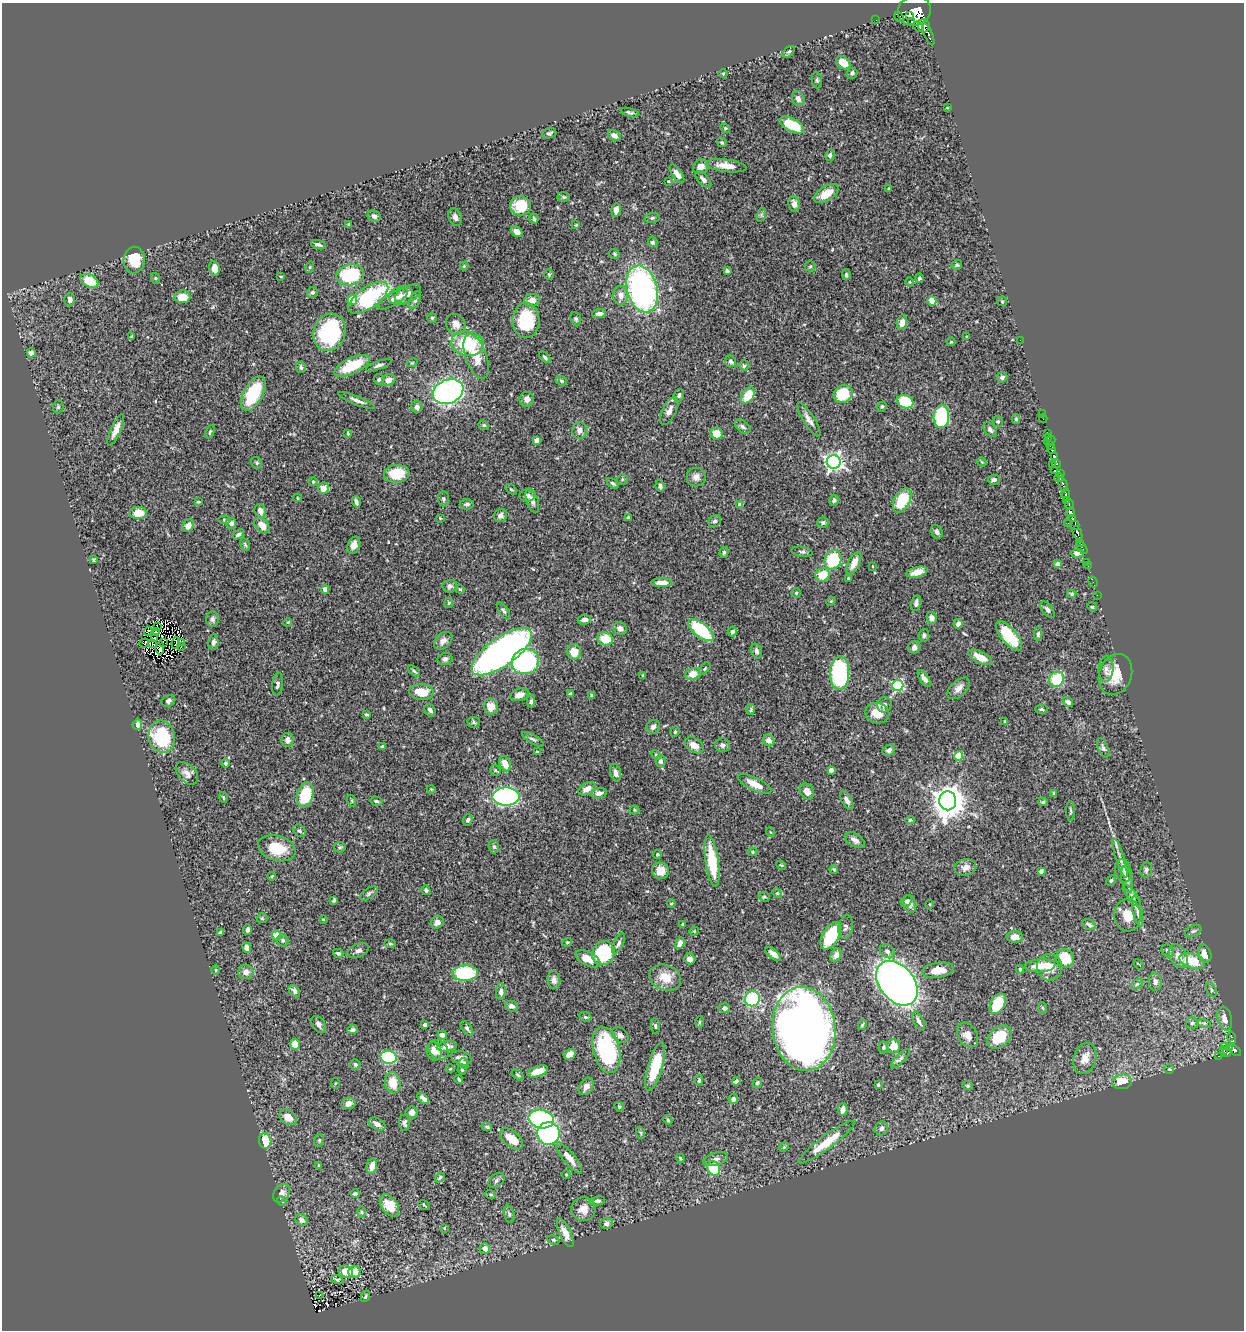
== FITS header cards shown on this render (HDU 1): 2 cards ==
NAXIS1  =                 1242
NAXIS2  =                 1328

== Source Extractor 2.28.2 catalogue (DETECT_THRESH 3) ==
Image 1242 x 1328 px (HDU 1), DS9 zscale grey, 1 PNG px = 1 image px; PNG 1246 x 1332 px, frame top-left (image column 1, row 1328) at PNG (2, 3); each listed source drawn as its Kron ellipse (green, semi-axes under 4 px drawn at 4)
Background 0.614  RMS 0.022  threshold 0.0659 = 3 sigma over >= 5 px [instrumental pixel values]
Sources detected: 508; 3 with non-positive FLUX_AUTO (blend fragments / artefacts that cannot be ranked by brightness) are neither listed nor drawn; of the other 505, the 500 brightest by FLUX_AUTO listed and drawn (5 fainter detections omitted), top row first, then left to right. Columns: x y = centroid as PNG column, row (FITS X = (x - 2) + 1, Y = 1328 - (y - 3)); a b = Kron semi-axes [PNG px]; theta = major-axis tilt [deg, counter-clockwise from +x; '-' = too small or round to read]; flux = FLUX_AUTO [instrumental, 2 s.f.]
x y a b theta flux
914 11 16 15 - 2500
909 15 4 3 - 220
899 17 5 3 - 53
876 20 2 2 - 3.8
912 22 3 3 - 79
924 26 7 6 - 290
919 27 6 4 -37 220
928 34 12 3 -67 130
789 52 7 4 43 2.8
843 63 8 6 -39 23
723 73 4 3 - 1.3
852 73 5 5 - 3.4
817 80 8 5 -82 2.8
798 99 7 6 - 6.7
947 108 4 2 - 1.1
630 112 9 4 -15 3.1
792 125 13 6 -28 52
725 128 5 4 - 1.7
549 133 7 5 18 2.9
614 135 7 5 -29 8.2
722 142 5 4 - 2
830 155 5 4 - 3.3
726 166 20 6 -7 19
701 167 8 7 - 12
677 174 11 5 -57 8.4
703 179 10 5 -47 7.4
668 181 4 4 - 1.2
889 189 4 3 - 1.7
826 194 14 7 32 25
564 197 6 5 - 2.4
794 204 8 5 -82 9.8
520 206 10 9 - 38
616 210 7 4 81 12
761 215 7 4 72 3.1
374 216 6 5 - 4.7
455 217 9 6 -69 6
652 218 7 5 9 3.2
534 219 5 4 - 2.3
349 224 3 3 - 1.3
576 225 4 4 - 1.3
517 232 6 4 -40 10
653 242 5 4 - 3.1
318 245 7 4 -17 4.2
614 254 6 4 -24 2.1
134 260 13 10 88 47
957 265 5 4 - 2.3
464 266 4 4 - 1.5
810 266 5 5 - 2.1
310 267 6 3 73 1.5
215 268 7 5 -80 14
727 271 4 3 - 3.5
350 275 14 10 12 80
549 275 5 4 - 1.9
846 275 5 4 - 2.6
281 276 3 2 - 1
155 278 5 3 - 1.6
919 278 4 4 - 2.3
89 281 9 6 -29 38
909 282 5 3 - 1.4
642 289 24 15 -75 370
312 292 6 5 - 2.9
408 294 14 8 29 9
621 295 9 7 -90 10
401 296 12 9 20 9.3
182 297 8 6 5 21
368 298 23 10 35 150
393 299 17 6 32 7.6
70 300 7 5 -90 6.6
352 300 5 4 - 48
415 300 9 5 69 4
532 300 8 6 5 11
932 301 5 4 - 28
1002 301 5 5 - 1.8
599 313 7 4 5 6.7
432 318 4 4 - 1.8
576 319 6 5 - 2.5
526 320 18 13 -88 85
902 323 7 5 78 9.9
456 324 11 9 -54 9.7
330 332 19 15 70 140
131 336 4 3 - 1.7
967 336 3 2 - 1.3
1020 340 2 2 - 12
951 342 4 4 - 1.6
467 343 16 12 -10 66
31 353 4 4 - 6.6
476 357 23 10 -71 29
545 357 7 4 -43 2.7
730 361 6 5 - 4.7
412 363 5 3 - 1.3
379 365 14 4 20 4.3
352 366 19 8 25 57
744 366 5 5 - 2.4
301 367 6 4 -83 3.2
1002 377 5 5 - 4.3
379 380 5 5 - 2.9
389 380 7 5 31 10
561 381 6 4 -22 2.4
448 392 16 12 23 470
253 394 19 9 62 82
843 394 10 8 34 59
679 395 6 5 - 3
748 395 9 6 58 31
527 399 7 7 - 7.4
356 400 20 4 -22 7
905 402 8 6 -19 57
882 406 5 4 - 2.4
58 407 6 5 - 2.3
417 407 6 5 - 5.2
669 411 15 7 64 11
1042 413 3 2 - 1.5
941 417 11 7 88 140
809 419 20 5 -58 9
1016 419 5 4 - 2.2
1043 419 4 2 - 3.9
998 421 5 5 - 2.4
484 425 5 4 - 2.1
743 427 9 5 -38 4.2
116 430 17 5 66 12
579 430 8 7 - 7.1
990 430 8 5 -54 3.5
210 432 7 3 65 2
348 433 4 2 - 1.4
716 433 6 6 - 19
1048 434 3 2 - 5.9
1048 437 4 2 - 6.1
537 441 4 4 - 15
1050 441 6 3 21 9.2
1051 445 4 2 - 19
1051 449 4 3 - 170
1054 456 4 3 - 38
834 462 7 7 - 560
982 462 5 4 - 1.4
257 463 6 5 - 2.8
1053 464 3 3 - 5.6
1057 464 4 3 - 45
1054 470 3 2 - 4.4
1060 473 3 2 - 8
397 474 13 9 5 43
696 477 9 9 - 8.4
1059 478 5 3 - 70
622 479 6 5 - 2.2
994 480 6 5 - 4.6
313 482 4 4 - 1.6
613 483 7 3 -37 2.4
1063 484 7 3 -68 44
660 486 6 4 -80 3.8
323 488 5 5 - 16
511 489 6 3 -36 1.9
1066 494 6 4 -89 45
527 496 8 6 -2 5.4
297 498 4 3 - 1.1
443 499 7 5 -87 3.1
834 500 5 4 - 3.5
902 500 13 8 61 55
1066 500 3 2 - 23
532 501 13 6 -71 6.9
198 502 3 2 - 1.7
356 502 6 3 -72 4
467 504 7 5 4 3.6
1069 504 6 3 -83 35
740 505 4 4 - 13
260 511 7 5 -64 9.5
1071 512 5 4 - 300
138 513 8 6 0 20
500 515 7 6 - 6.3
440 518 3 2 - 1.1
628 518 3 3 - 2.5
1072 519 4 3 - 32
224 520 6 4 6 1.8
715 521 7 5 44 3.4
823 522 5 5 - 3.7
231 523 5 5 - 7.6
1068 523 2 2 - 1.5
262 525 9 6 -51 14
1075 525 4 3 - 110
188 526 6 5 - 10
937 532 7 5 -64 4.5
1077 533 7 3 -67 270
238 534 6 4 36 4
245 544 6 4 -63 2.1
1081 544 3 2 - 18
354 545 8 6 67 8.8
1082 548 7 3 -54 5.9
724 552 5 4 - 2.4
802 552 10 5 -7 3.4
1077 553 6 4 2 4.5
94 560 4 3 - 2
833 560 10 8 66 84
1087 562 2 2 - 3.7
854 563 12 5 64 16
1057 564 4 4 - 4.3
873 566 3 2 - 0.94
1088 566 3 2 - 4.8
917 572 11 5 14 15
823 575 7 6 - 29
848 578 4 3 - 1.4
1093 582 5 2 - 3.9
662 583 11 4 -1 8.3
450 586 7 6 - 4.7
325 589 4 4 - 8.5
460 589 5 4 - 1.5
796 593 4 4 - 1.8
1072 594 4 3 - 2
1097 595 2 2 - 28
831 601 5 4 - 1.4
449 603 5 4 - 1.8
916 603 8 5 75 4.9
1092 607 5 4 - 1.6
1047 610 9 5 -52 4.3
504 611 9 4 -59 3.5
932 618 6 5 - 6.6
212 619 7 6 - 3.9
584 620 6 5 - 7.7
288 622 4 3 - 1.3
958 624 5 4 - 7.4
157 626 3 2 - 0.82
620 629 7 6 - 7.2
701 630 15 7 -39 99
148 631 4 2 - 1.9
156 632 4 2 - 1.8
732 632 5 4 - 4.3
1038 634 6 4 89 2.8
924 635 6 5 - 3.2
1009 636 18 7 -50 63
155 638 3 2 - 2.5
605 639 8 6 -19 27
443 641 10 7 42 8.1
163 642 2 2 - 1.4
182 642 4 2 - 1.8
213 642 8 5 83 5.3
144 643 5 3 - 2.6
176 643 6 2 81 0.89
153 644 2 2 - 1.6
181 646 2 2 - 1.1
914 647 6 6 - 5.3
160 648 6 3 84 7.2
756 651 7 5 -72 4.2
502 652 35 14 35 760
574 652 7 7 - 19
980 657 13 5 -27 20
445 659 7 6 - 4.8
525 662 14 12 20 220
705 668 7 3 46 1.8
1106 669 13 7 86 7.8
414 671 7 3 -39 2.2
840 673 17 9 88 150
693 674 8 6 12 17
1115 674 21 16 69 32
643 675 4 3 - 1.3
924 679 9 4 -56 6
1057 679 8 7 - 61
277 684 11 5 82 4.6
898 685 5 5 - 180
959 688 13 7 44 8.5
421 692 12 8 -6 28
570 693 4 3 - 1.8
520 695 9 6 16 12
592 695 4 3 - 2.4
168 701 7 5 27 3.8
531 702 6 4 88 3
1068 702 5 4 - 5
884 705 7 7 - 5.7
491 707 8 7 - 18
1042 709 6 4 -3 2.4
430 710 7 5 -51 4.9
751 710 5 4 - 1.9
877 713 12 10 -11 24
367 715 4 3 - 2.1
1005 721 3 3 - 1.5
474 722 6 5 - 2.4
137 725 5 5 - 11
653 727 7 6 - 4.8
675 732 5 4 - 1.8
162 737 16 13 -78 110
533 739 12 4 -31 3.5
287 740 7 6 - 6.4
769 740 6 5 - 8
694 745 10 7 -33 13
722 745 7 7 - 4.7
382 746 4 3 - 1.6
1103 748 10 5 -67 3.8
889 750 7 5 29 5
537 752 4 2 - 1.6
656 755 5 3 - 1.6
959 756 4 4 - 42
660 761 5 5 - 4.5
226 763 5 4 - 3
505 764 8 5 -65 17
495 770 6 5 - 2.4
831 770 4 4 - 4.3
187 773 13 8 -46 11
615 773 9 5 -73 7
755 784 18 6 -26 19
431 789 4 3 - 1.2
587 789 9 5 27 11
807 791 8 6 -58 9.9
599 793 8 5 11 6.9
1054 793 4 3 - 2.6
305 795 13 8 74 64
223 797 5 3 - 1.9
506 797 13 9 1 310
847 800 10 5 -62 5.5
352 801 6 3 -73 1.6
376 801 6 4 -15 2.5
948 801 9 8 - 2600
1043 802 5 4 - 2.1
634 810 5 4 - 2
1070 811 10 3 -89 2.2
468 820 6 4 69 3.6
910 820 5 4 - 1.9
299 831 7 5 -42 3.6
770 832 5 3 - 1.2
855 840 11 6 -31 7.4
340 847 6 5 - 2.2
494 847 6 5 - 3
277 848 19 12 -16 45
753 852 5 4 - 1.8
657 854 4 4 - 2
1120 858 20 4 -73 8.6
712 861 26 6 -82 65
781 865 5 4 - 1.7
965 867 11 8 9 11
834 869 4 3 - 1.7
1146 870 8 6 84 3.5
660 871 8 8 - 18
1041 871 4 3 - 4.1
1123 871 12 8 -78 8
272 876 4 3 - 1.3
1111 880 6 4 61 2.3
1127 880 13 5 -77 6.4
426 890 5 4 - 2.9
369 893 10 5 33 3.7
777 893 5 4 - 1.8
1132 896 13 5 -52 5.7
764 897 5 5 - 2.1
334 900 4 3 - 2.6
906 901 6 5 - 2.7
671 903 4 3 - 1.2
910 904 9 6 -77 6.6
930 904 4 3 - 0.98
1137 911 15 5 -79 8.1
1128 915 16 13 -87 30
262 918 5 5 - 1.8
323 919 4 3 - 1.4
437 922 7 6 - 7.8
683 924 4 3 - 2.3
1089 925 7 5 -29 3.5
845 927 12 7 78 5
247 930 5 4 - 4.1
694 931 5 4 - 1.6
1193 931 8 5 26 3.1
220 932 4 3 - 2.3
276 935 5 4 - 17
831 936 15 8 61 64
1015 937 8 6 -1 9.9
283 940 6 5 - 3.9
567 942 5 3 - 1.5
680 943 6 4 69 8.7
390 944 5 3 - 1.4
618 944 11 5 64 5
247 948 5 4 - 9.3
358 951 11 6 23 5.7
887 951 8 6 -34 4.2
1168 951 7 6 - 3.7
338 953 5 4 - 2.6
603 953 12 11 - 93
773 954 9 5 -39 8
1205 954 9 6 -72 17
836 955 7 5 65 7.8
1178 956 13 8 -61 11
1065 958 9 9 - 43
588 959 13 7 -27 21
690 959 6 5 - 7.3
1192 961 13 7 -17 39
1139 964 6 2 -44 1.2
1040 966 15 6 4 18
1049 967 13 13 - 21
1020 969 4 3 - 2.2
216 970 4 3 - 1.2
938 970 16 7 9 17
246 972 7 7 - 8.4
465 973 13 8 3 110
665 978 16 12 -21 24
554 980 9 6 -85 5.7
1155 982 9 6 -86 5.3
897 983 25 17 -51 1000
1137 984 6 4 33 2.2
1211 989 8 4 -65 3
294 991 7 4 -45 4.3
501 992 8 5 88 4.9
752 999 8 7 - 130
998 1004 11 7 61 52
511 1006 6 5 - 4.9
724 1008 5 5 - 3.6
1043 1008 6 4 -86 1.7
585 1017 6 4 -19 2
1225 1019 12 7 -77 13
919 1021 10 5 -62 5
699 1022 6 4 87 1.9
1192 1023 6 6 - 3.1
1204 1023 6 4 -18 2.3
319 1024 9 6 -54 5.1
425 1025 3 3 - 4
862 1025 5 3 - 2
655 1026 8 4 -84 2.6
467 1028 8 4 -55 4.1
804 1029 42 31 -84 1600
352 1030 5 4 - 3.4
442 1035 4 4 - 4.9
620 1035 9 6 -36 5.6
968 1035 13 9 -59 13
999 1037 14 9 39 38
1232 1038 6 3 -76 12
295 1044 5 5 - 19
447 1046 10 5 8 9.4
893 1046 7 6 - 20
883 1047 6 4 88 2.2
1225 1047 2 2 - 2.4
1229 1048 3 3 - 74
438 1050 11 9 -46 13
606 1050 24 13 -76 170
1235 1050 7 3 -44 44
434 1051 9 7 -73 11
1224 1051 3 2 - 8.1
1227 1053 5 4 - 7.5
570 1054 6 5 - 10
1219 1056 4 2 - 2.3
389 1057 8 6 -14 120
461 1058 10 7 -19 5.1
1085 1058 16 11 72 15
900 1059 12 4 45 4.4
464 1063 5 4 - 2.4
355 1064 5 5 - 2.9
655 1067 25 7 74 55
450 1069 4 2 - 1
1169 1069 4 4 - 1.6
462 1070 4 4 - 1.6
538 1071 10 5 19 19
518 1075 7 4 -37 2.2
459 1080 4 3 - 2.3
699 1080 5 3 - 2.5
736 1081 4 3 - 3
1122 1082 10 7 7 32
335 1083 5 3 - 1.5
393 1083 10 7 -77 22
757 1083 5 4 - 2.2
878 1085 3 3 - 1.9
586 1086 9 6 56 8.4
967 1086 5 4 - 1.7
423 1098 7 3 -45 5.7
733 1099 5 5 - 4.9
348 1103 7 5 11 11
619 1107 5 4 - 1.8
843 1109 6 5 - 9.3
412 1112 6 6 - 5.8
288 1117 9 7 -33 14
541 1119 13 9 -11 180
668 1120 5 4 - 2.1
404 1123 8 5 -88 4.6
377 1124 9 5 -28 7.6
487 1127 5 3 - 1.8
882 1128 7 6 - 4.4
548 1133 11 11 - 210
641 1133 6 4 -71 2
511 1139 13 7 -41 23
319 1140 6 5 - 2.3
265 1141 8 6 -75 49
827 1142 34 6 37 41
784 1147 5 4 - 1.6
569 1158 19 6 -51 16
680 1158 4 4 - 2
716 1159 13 6 17 6.2
318 1165 4 2 - 1
372 1166 8 5 78 13
714 1168 7 6 - 56
566 1174 4 3 - 1.2
440 1177 5 3 - 2.1
496 1180 9 6 41 4.1
282 1193 10 7 55 7.5
355 1193 5 4 - 2.6
491 1194 5 3 - 1.8
282 1201 5 4 - 1.8
597 1201 8 4 9 4.7
424 1205 6 2 -36 1.2
389 1206 12 8 -53 32
583 1209 12 12 - 16
361 1212 6 4 -90 1.9
509 1214 9 5 -75 3.2
302 1220 6 5 - 6.5
606 1224 6 5 - 4.7
444 1228 3 3 - 1.1
565 1233 15 6 -65 15
553 1240 6 4 -26 2.4
485 1248 5 5 - 9.2
346 1272 7 6 - 18
354 1272 6 6 - 22
337 1280 6 4 -20 2.6
320 1295 2 2 - 1.2
365 1296 6 3 66 2
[5 fainter detections neither listed nor drawn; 3 non-positive-flux detections neither listed nor drawn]